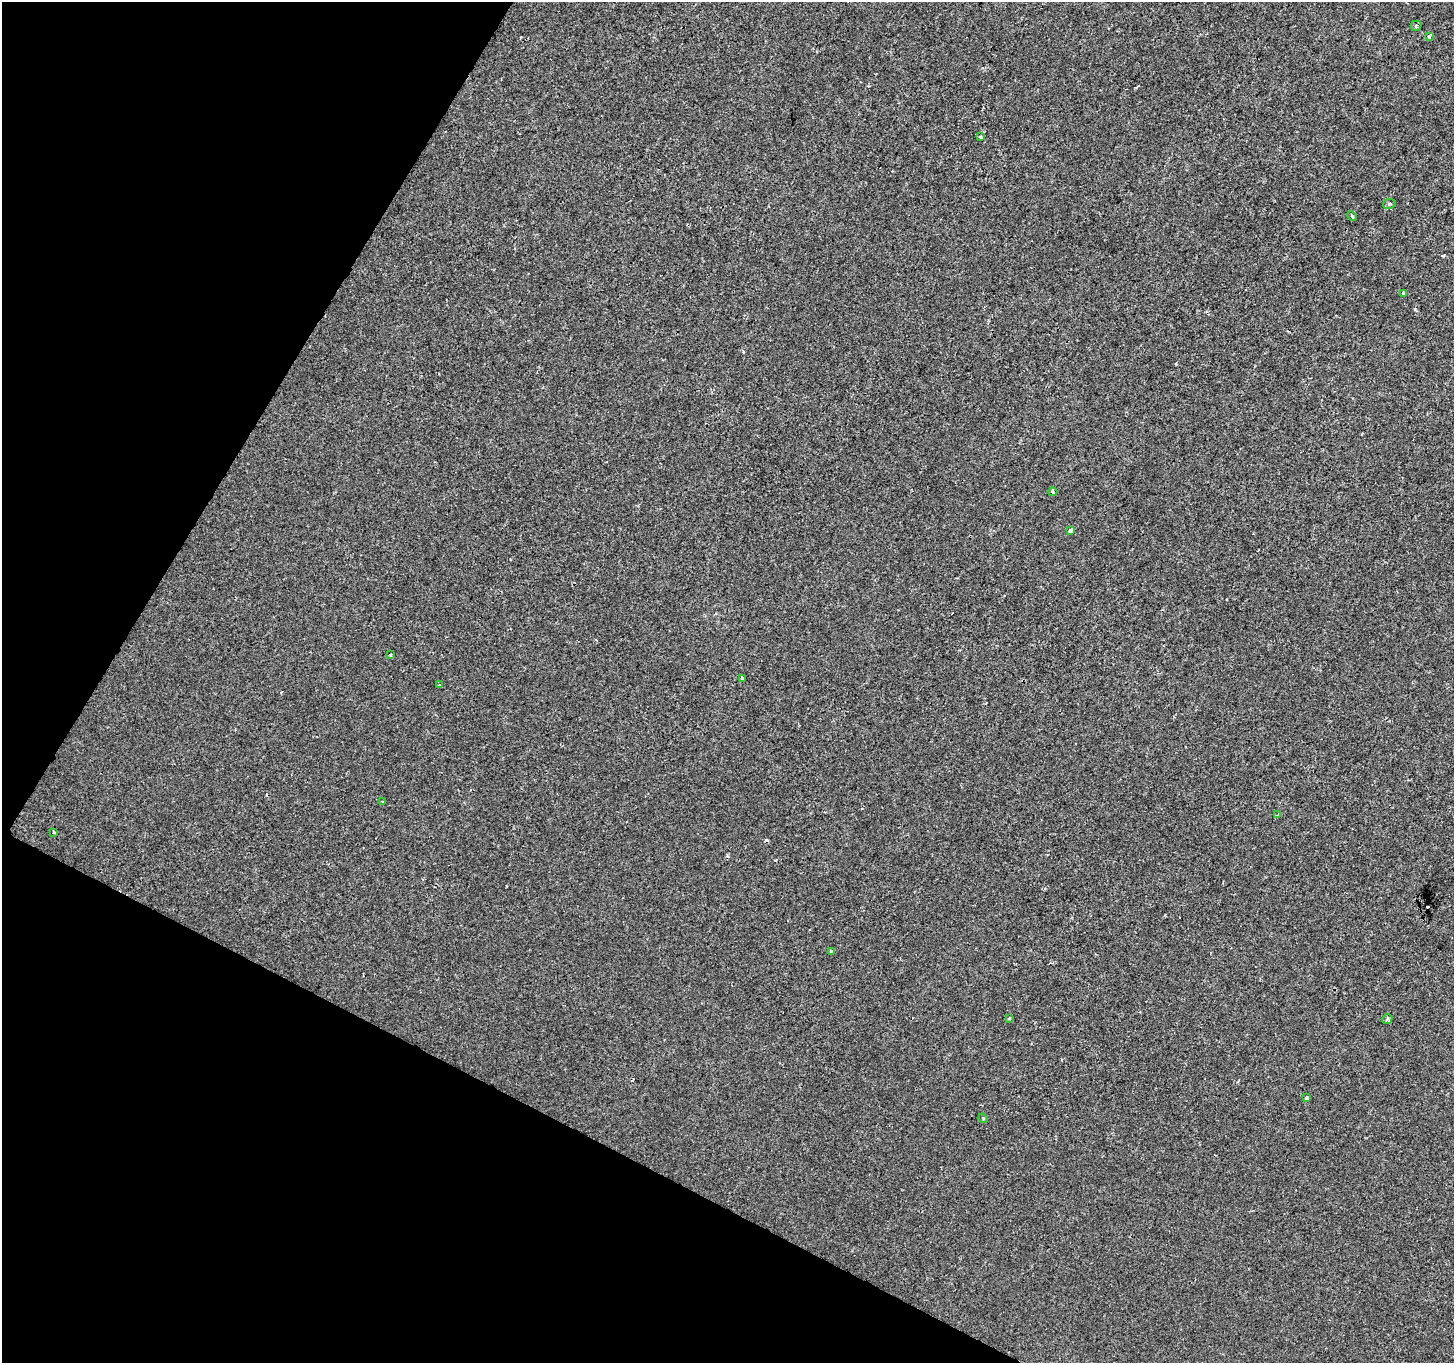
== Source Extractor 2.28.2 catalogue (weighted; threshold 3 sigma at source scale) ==
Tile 9 of 4 x 4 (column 1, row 3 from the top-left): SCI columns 10-1461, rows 1624-2984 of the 5815 x 5902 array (HDU 1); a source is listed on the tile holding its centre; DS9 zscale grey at full resolution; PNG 1456 x 1365 px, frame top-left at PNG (2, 2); each listed source drawn as its Kron ellipse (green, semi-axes under 4 px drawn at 4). Shown black and unused: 25% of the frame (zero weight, under 2 of 3 exposures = <1% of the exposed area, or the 3 px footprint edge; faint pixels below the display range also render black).
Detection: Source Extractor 2.28.2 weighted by HDU 2 'WHT'; one run over the whole footprint, this tile lists its part. Background 2.39e-05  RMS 0.0027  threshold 0.0123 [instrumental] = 3 sigma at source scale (4.5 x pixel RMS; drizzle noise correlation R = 1.50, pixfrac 1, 0.0396/0.0396 arcsec/px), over >= 5 px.
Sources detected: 23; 4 cosmic-ray / hot-pixel residue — neither listed nor drawn; the other 19 listed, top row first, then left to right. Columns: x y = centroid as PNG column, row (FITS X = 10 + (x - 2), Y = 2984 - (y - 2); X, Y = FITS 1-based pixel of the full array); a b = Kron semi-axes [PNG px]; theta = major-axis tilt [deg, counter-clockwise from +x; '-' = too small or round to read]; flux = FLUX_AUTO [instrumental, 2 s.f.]
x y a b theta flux
1416 26 5 5 - 0.44
1429 36 4 3 - 2
981 137 3 3 - 0.88
1389 204 6 5 - 0.51
1352 216 5 3 - 0.32
1403 293 4 4 - 0.55
1053 492 4 3 - 1.4
1071 531 4 3 - 3.6
390 655 3 2 - 0.33
743 678 3 3 - 0.86
439 685 3 3 - 0.44
382 802 3 2 - 0.28
1277 815 4 3 - 0.71
53 832 3 3 - 0.78
831 951 4 3 - 0.57
1009 1018 3 3 - 0.35
1387 1019 5 4 - 0.44
1307 1098 4 3 - 0.97
983 1118 5 3 - 0.28